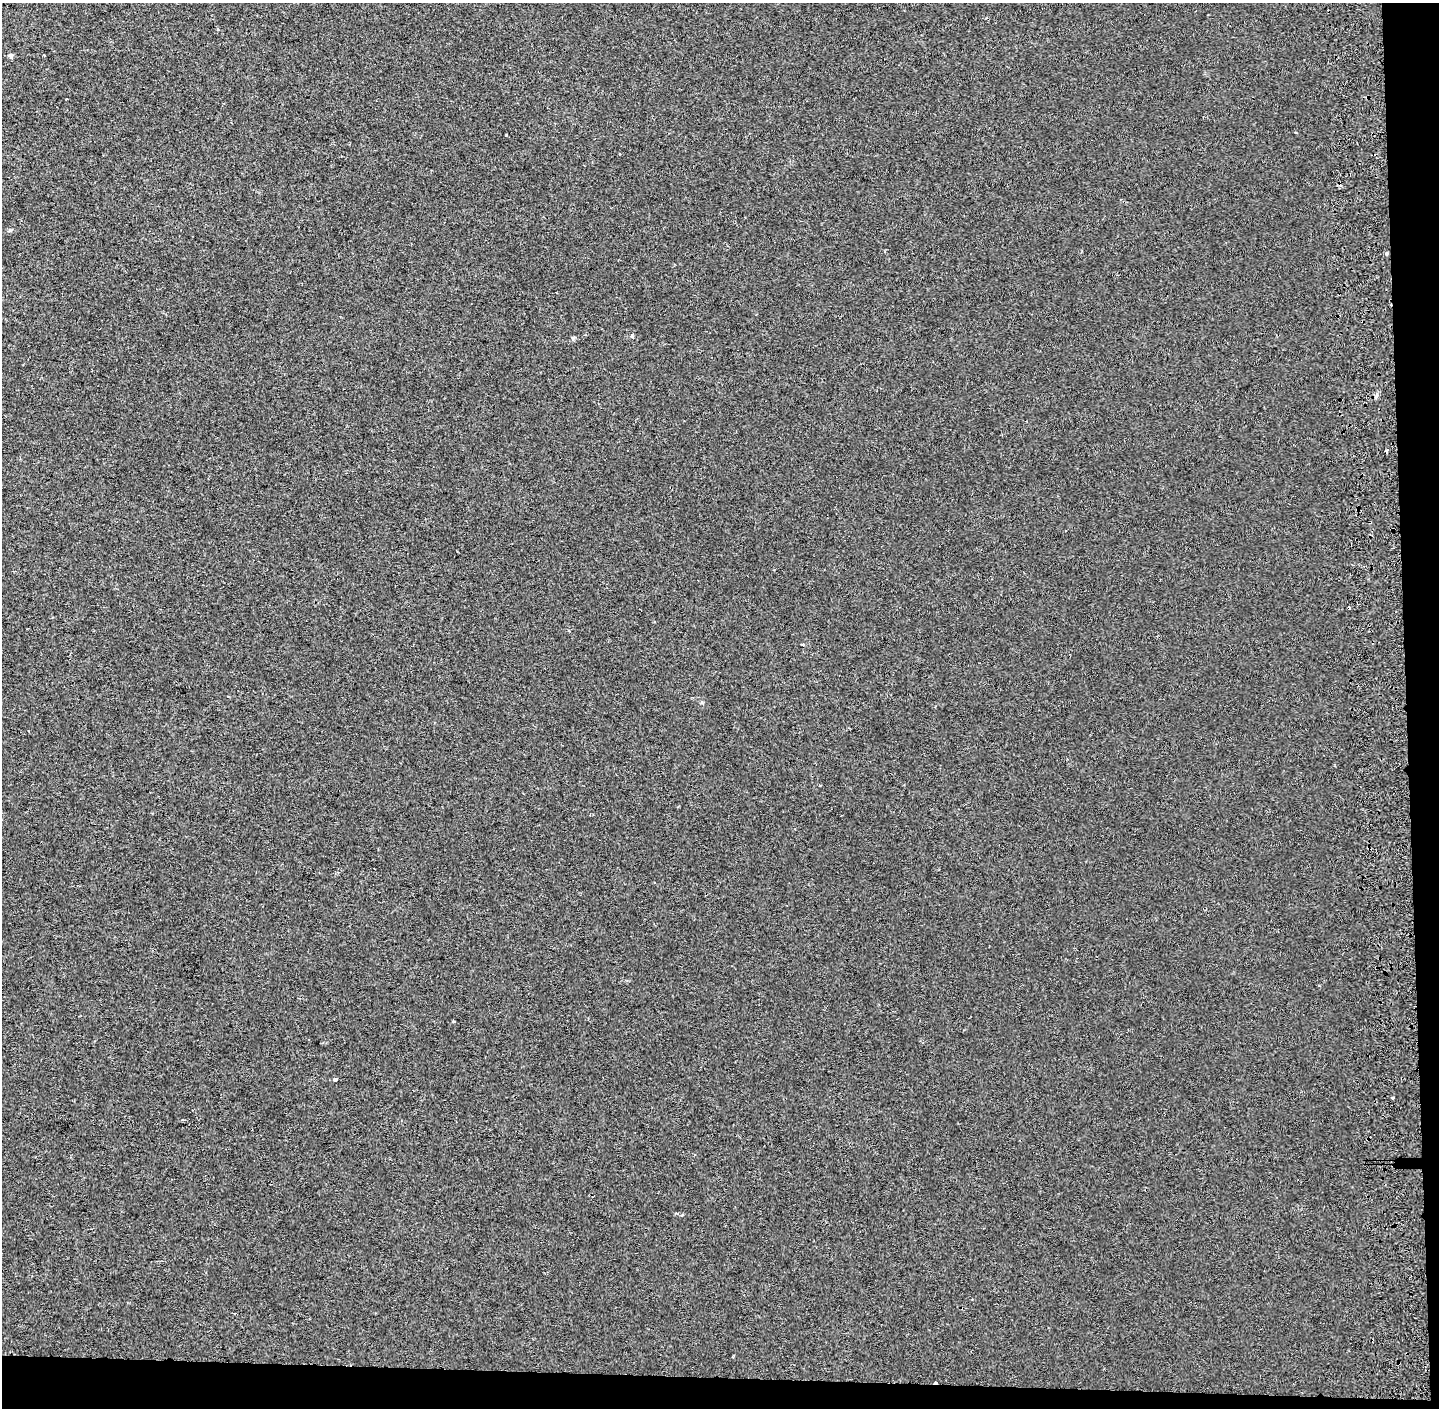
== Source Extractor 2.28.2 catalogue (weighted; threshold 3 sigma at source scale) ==
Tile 9 of 3 x 3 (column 3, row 3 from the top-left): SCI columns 3017-4453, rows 2-1407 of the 4595 x 4229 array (HDU 1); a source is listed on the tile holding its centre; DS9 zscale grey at full resolution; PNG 1441 x 1410 px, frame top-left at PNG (2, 3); no overlay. Shown black and unused: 5% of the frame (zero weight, under 2 of 3 exposures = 3% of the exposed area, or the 3 px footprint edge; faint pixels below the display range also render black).
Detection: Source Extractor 2.28.2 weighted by HDU 2 'WHT'; one run over the whole footprint, this tile lists its part. Background -1.84e-05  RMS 0.0053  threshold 0.0239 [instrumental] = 3 sigma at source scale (4.5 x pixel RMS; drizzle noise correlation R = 1.50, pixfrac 1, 0.0396/0.0396 arcsec/px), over >= 5 px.
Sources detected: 16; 3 cosmic-ray / hot-pixel residue — not listed; the other 13 listed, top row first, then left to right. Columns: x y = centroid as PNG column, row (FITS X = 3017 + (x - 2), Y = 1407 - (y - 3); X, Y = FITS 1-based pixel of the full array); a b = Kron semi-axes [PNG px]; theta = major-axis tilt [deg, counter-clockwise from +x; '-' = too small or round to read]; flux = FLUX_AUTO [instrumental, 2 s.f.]
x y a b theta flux
11 55 6 6 - 1.1
44 55 3 2 - 0.49
10 230 6 4 1 0.7
1386 254 4 3 - 1.2
573 338 6 4 18 0.77
1386 451 3 3 - 3.6
1370 522 3 2 - 0.72
569 631 4 2 - 0.41
803 645 3 3 - 1.2
453 1021 4 3 - 0.49
336 1080 4 3 - 2.8
1393 1098 3 3 - 1.9
235 1313 3 2 - 0.47
Overlapping masked pixels (flux is a lower limit): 1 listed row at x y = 1370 522
Unlisted compact peaks at least as high as the median listed source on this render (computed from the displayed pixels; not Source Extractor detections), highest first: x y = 632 336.